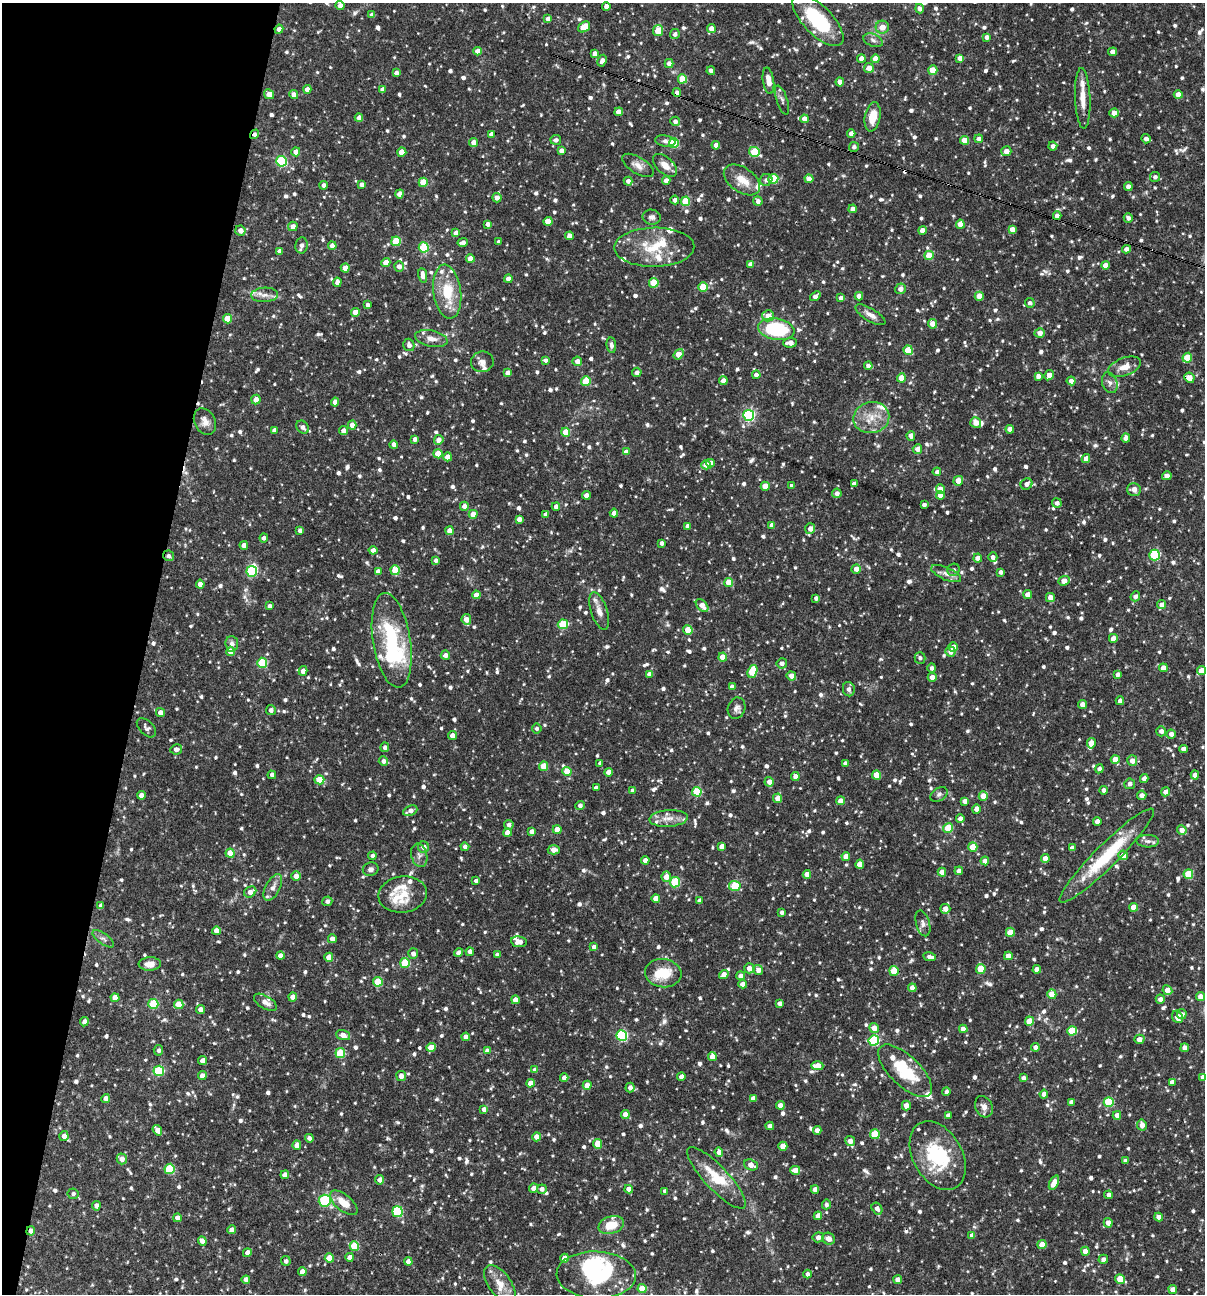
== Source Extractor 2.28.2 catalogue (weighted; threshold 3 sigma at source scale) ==
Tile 9 of 4 x 4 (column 1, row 3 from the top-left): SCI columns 251-1453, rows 1293-2584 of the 5188 x 5168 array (HDU 1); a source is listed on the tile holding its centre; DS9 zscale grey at full resolution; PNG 1207 x 1296 px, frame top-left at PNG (2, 3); each listed source drawn as its Kron ellipse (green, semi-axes under 4 px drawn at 4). Shown black and unused: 12% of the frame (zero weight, under 3 of 4 exposures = <1% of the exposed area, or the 3 px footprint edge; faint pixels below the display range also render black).
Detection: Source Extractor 2.28.2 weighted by HDU 2 'WHT'; one run over the whole footprint, this tile lists its part. Background 0.0835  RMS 0.0039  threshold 0.0176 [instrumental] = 3 sigma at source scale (4.5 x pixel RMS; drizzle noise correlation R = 1.50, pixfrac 1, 0.05/0.05 arcsec/px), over >= 5 px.
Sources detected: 1224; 2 inside a brighter object's white glare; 3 cosmic-ray / hot-pixel residue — neither listed nor drawn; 40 inside a brighter listed object's ellipse — not listed separately; of the other 1179, all 500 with FLUX_AUTO >= 1.18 (the completeness limit of this list) listed and drawn (679 fainter detections not listed), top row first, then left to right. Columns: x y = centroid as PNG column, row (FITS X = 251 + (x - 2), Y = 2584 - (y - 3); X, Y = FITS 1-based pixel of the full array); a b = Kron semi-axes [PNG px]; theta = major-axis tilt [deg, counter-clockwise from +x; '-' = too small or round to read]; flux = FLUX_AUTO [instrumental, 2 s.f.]
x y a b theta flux
340 5 5 4 - 2.4
606 6 4 4 - 2.2
919 9 5 4 - 1.5
372 15 4 4 - 2.1
548 19 4 4 - 2.5
818 20 33 14 -46 27
584 27 6 4 35 11
882 27 6 6 - 3.6
279 29 4 4 - 2
711 29 5 4 - 3
658 31 5 5 - 9
675 34 5 5 - 1.5
987 37 4 4 - 1.7
873 40 10 6 -24 1.4
477 51 4 4 - 3.1
1113 52 4 4 - 2.7
595 54 4 4 - 2.8
960 58 4 4 - 2.7
861 59 4 4 - 2.9
876 59 4 4 - 4.2
602 61 6 4 63 1.5
669 63 4 4 - 2.2
869 68 5 5 - 3.8
933 70 4 4 - 7
711 71 4 4 - 1.7
396 73 4 4 - 1.4
682 79 4 4 - 13
768 81 13 5 -82 3.7
840 82 4 4 - 2.9
307 89 4 4 - 2.4
383 89 4 4 - 1.9
677 93 4 4 - 1.7
269 94 5 4 - 4.1
294 95 4 4 - 2.4
1178 95 4 4 - 3.6
1083 98 30 7 -88 5.6
782 100 15 5 -71 1.4
619 112 4 4 - 3.2
1114 113 4 4 - 2.8
873 117 15 7 80 6.8
359 118 4 4 - 2.5
804 119 4 4 - 2.7
675 121 5 4 - 1.7
255 134 5 4 - 1.5
491 134 4 4 - 2
851 134 4 4 - 2.2
979 139 4 4 - 2
1146 139 5 4 - 1.4
556 140 5 5 - 1.4
965 140 4 4 - 6.9
665 141 10 5 -9 1.3
474 142 4 4 - 3
674 143 5 5 - 18
716 145 4 4 - 2.6
1053 146 4 4 - 1.5
854 147 5 5 - 1.2
561 151 4 4 - 2.1
1006 151 5 5 - 2.9
296 152 4 4 - 2.7
402 152 4 4 - 5.3
754 152 5 5 - 17
281 161 5 5 - 36
638 165 18 8 -31 2.8
665 165 14 8 -42 4
1155 177 5 5 - 1.2
773 179 5 5 - 16
809 179 4 4 - 3.2
666 180 4 4 - 1.9
742 180 20 12 -35 6.4
766 180 6 6 - 1.3
628 181 4 4 - 2
423 182 4 4 - 10
362 184 4 4 - 1.9
324 185 4 4 - 1.5
1128 186 4 4 - 2
399 194 4 4 - 2.8
497 198 5 4 - 2.5
675 200 4 4 - 1.7
686 201 5 4 - 12
758 201 5 4 - 1.8
853 209 4 4 - 2.4
1057 216 4 4 - 1.9
652 217 9 7 -10 1.5
1128 218 5 4 - 1.2
548 221 4 4 - 6.2
488 224 4 4 - 1.8
960 224 4 4 - 4.1
293 226 5 4 - 2.6
1012 229 4 4 - 2.6
922 230 4 4 - 3
240 231 5 5 - 2.5
456 233 4 4 - 2.5
569 236 4 4 - 3
396 241 5 5 - 16
463 242 5 4 - 1.6
499 242 4 4 - 1.8
302 245 8 6 81 1.6
332 246 4 4 - 2.5
424 247 5 5 - 22
654 247 40 19 1 14
1126 249 4 4 - 2.2
280 251 4 4 - 2.2
929 255 4 4 - 6.9
470 259 4 4 - 3.5
386 262 4 4 - 5.1
750 264 4 4 - 2.4
1105 265 4 4 - 3.3
399 266 5 5 - 2.1
345 268 4 4 - 3.7
423 275 7 4 -80 3.2
508 279 4 4 - 2.6
337 282 5 4 - 2
654 283 5 4 - 12
703 287 5 4 - 12
900 289 5 5 - 2.9
447 292 27 14 -82 13
265 295 13 7 2 2.5
815 296 6 4 39 1.8
859 296 4 4 - 3.1
979 296 4 4 - 5.6
841 298 4 4 - 2
1030 303 5 5 - 1.3
367 305 4 3 - 1.2
355 312 4 4 - 4.5
870 315 17 6 -31 2.9
768 316 6 5 - 3.4
227 319 4 4 - 7
932 324 5 4 - 3.6
776 329 18 10 -10 30
1040 333 5 4 - 2.7
431 339 16 8 -12 3.4
790 343 7 4 4 3.6
409 345 6 5 - 1.6
611 345 7 5 -83 1.2
908 350 5 4 - 11
679 354 6 4 51 5.6
1187 358 5 4 - 9.7
545 360 4 4 - 1.2
577 361 5 4 - 2.5
482 362 11 10 - 2.2
868 366 4 4 - 2
1124 367 17 9 21 4.3
637 372 5 4 - 1.6
507 373 4 4 - 2.1
756 375 4 4 - 1.7
1049 375 5 4 - 3.1
1038 376 4 4 - 1.6
901 378 4 4 - 5.5
1189 378 5 5 - 3.3
586 381 5 4 - 12
723 381 4 4 - 3.3
1071 381 4 4 - 2.3
1110 383 11 7 -70 1.8
256 400 5 4 - 2.8
335 402 4 4 - 2.7
749 415 5 5 - 49
871 418 18 15 13 7.2
205 422 14 10 -61 3
976 423 6 5 - 3.2
352 425 4 4 - 2.9
303 427 7 5 -49 1.7
1010 429 4 4 - 2.7
274 430 4 4 - 1.7
343 431 4 4 - 2.6
566 432 4 4 - 7.8
911 436 5 4 - 2.3
1126 438 4 4 - 2.6
415 439 4 4 - 1.5
439 440 5 4 - 2.6
394 445 4 4 - 2
917 449 5 4 - 2.5
626 452 4 4 - 2.3
438 454 4 4 - 6.4
448 457 4 4 - 3.6
1086 459 4 4 - 2.8
710 463 4 4 - 2.5
706 465 4 4 - 3.5
937 472 4 4 - 1.3
1167 476 5 4 - 2.7
958 481 5 4 - 3.7
854 484 4 4 - 2.6
1026 484 6 5 - 2.2
765 486 4 4 - 4.8
792 486 4 4 - 1.5
940 489 4 4 - 3.2
1134 489 7 6 - 2.5
837 493 5 4 - 1.8
586 495 4 4 - 2.5
940 495 4 4 - 3
1057 503 5 4 - 1.5
924 505 4 4 - 1.3
464 506 4 4 - 2.6
556 506 4 4 - 2.2
614 513 4 4 - 2.4
473 514 4 4 - 5.1
546 514 4 4 - 1.5
519 519 4 4 - 1.9
772 525 4 4 - 2.7
688 526 4 4 - 2.5
810 529 5 5 - 2.5
300 530 4 4 - 1.5
450 531 4 4 - 3.5
264 538 4 4 - 1.5
661 543 4 3 - 1.3
244 545 4 4 - 2.6
373 550 4 4 - 2.2
1155 555 5 5 - 24
168 556 5 5 - 1.5
993 557 5 4 - 1.5
978 558 4 4 - 3.1
436 560 4 3 - 1.3
856 569 4 4 - 2.5
395 570 5 4 - 9.8
954 570 6 6 - 1.2
252 571 5 5 - 29
378 572 4 4 - 2.5
1001 572 4 3 - 1.3
946 574 16 6 -24 2.3
1064 581 6 4 21 3.8
729 582 4 4 - 9.5
200 584 4 4 - 2.9
1027 594 4 4 - 2.7
476 595 4 4 - 2.8
1135 596 5 4 - 1.5
1050 597 4 4 - 2.8
816 598 4 4 - 1.2
702 605 7 5 -47 3.4
1162 605 4 4 - 2.5
269 606 4 4 - 1.5
599 611 20 8 -72 3.2
466 619 5 4 - 3.5
563 624 5 5 - 14
688 630 5 4 - 7.6
1113 638 4 4 - 2.6
392 640 48 19 -81 32
232 644 8 6 -87 1.9
953 647 5 4 - 3.2
231 651 4 4 - 4.6
951 652 5 5 - 2.6
445 655 4 4 - 1.6
723 657 4 4 - 4.5
920 658 5 5 - 1.2
262 663 5 5 - 20
782 663 5 5 - 1.8
932 668 5 4 - 1.2
1163 668 4 4 - 3
303 671 5 4 - 2.8
752 671 7 4 72 13
1201 671 5 4 - 5.2
649 674 4 4 - 2.1
1118 674 4 4 - 1.6
791 676 5 4 - 2.8
932 677 4 4 - 2.8
732 687 4 4 - 1.8
849 689 7 6 - 1.6
1120 701 4 4 - 2
1083 705 4 4 - 3.3
737 708 11 8 71 1.8
271 710 5 5 - 1.6
160 712 4 4 - 2.7
146 728 12 7 -46 1.3
537 729 5 5 - 1.2
1161 731 5 5 - 1.9
1171 734 4 4 - 2.2
452 735 4 4 - 3
1091 743 5 4 - 3.1
385 747 5 4 - 1.3
176 749 6 5 - 2.1
1183 749 4 4 - 2.3
1115 759 4 4 - 4.6
383 761 5 4 - 1.9
1132 761 5 5 - 2.7
600 763 4 4 - 1.2
845 763 4 4 - 1.6
543 766 4 4 - 8.5
1099 769 4 4 - 1.8
567 772 5 4 - 7.6
609 772 4 4 - 3.1
272 775 4 4 - 1.8
876 775 4 4 - 6.5
1195 775 4 4 - 2.8
795 776 4 4 - 2.2
1144 779 4 4 - 2.2
319 780 5 4 - 8.1
769 782 5 4 - 2.5
1130 784 5 5 - 1.6
596 788 4 4 - 2.4
632 790 4 4 - 1.6
1104 790 4 4 - 1.2
697 792 5 4 - 18
1166 792 4 4 - 2.5
939 794 9 6 33 1.2
141 795 4 4 - 2.8
1142 795 5 4 - 2
983 796 5 4 - 4.7
778 798 5 4 - 3.4
840 801 4 4 - 3.4
965 801 4 4 - 2.3
580 805 4 4 - 1.4
976 809 4 4 - 2.7
410 811 7 5 24 2.2
669 818 19 8 4 4
960 818 4 4 - 1.7
1097 821 4 4 - 2.3
509 825 5 4 - 1.5
948 828 5 4 - 11
557 830 4 4 - 5.3
1182 830 5 4 - 2.8
532 832 4 4 - 2.4
507 833 4 4 - 3.6
1148 841 11 6 -1 1.6
722 846 4 4 - 2.7
424 847 6 5 - 2.8
465 847 4 4 - 1.3
973 847 4 4 - 7.9
1072 848 4 4 - 2.2
554 850 6 4 -1 3.1
230 853 4 4 - 5.6
419 855 12 8 -76 2
1107 855 65 11 45 25
1123 855 5 4 - 4.1
372 856 4 4 - 1.4
846 856 4 4 - 3.2
1045 859 4 4 - 3.2
645 860 4 4 - 2.5
985 861 4 4 - 2.8
860 864 4 4 - 4.2
371 869 8 7 - 1.4
959 871 4 4 - 2.3
942 872 4 4 - 3.6
807 874 4 4 - 3.1
1188 874 5 4 - 11
296 876 5 4 - 3.1
666 877 5 5 - 3.5
476 881 4 4 - 1.4
675 882 5 5 - 18
735 886 6 5 - 16
273 887 14 7 62 2.5
250 892 6 5 - 2.5
403 895 24 18 8 8.3
656 898 4 4 - 3.6
327 901 5 5 - 1.6
700 901 4 4 - 2.4
101 906 4 4 - 1.4
1134 907 4 4 - 6.1
945 909 5 5 - 2.3
782 912 4 4 - 1.4
923 923 13 7 -75 1.6
216 931 4 4 - 3.6
1010 932 4 4 - 7.2
103 939 13 5 -36 1.4
332 939 4 4 - 2.6
519 942 8 5 -9 2.8
594 947 4 4 - 2
470 952 4 4 - 2.3
459 953 4 4 - 2.1
413 954 5 5 - 1.8
497 955 4 4 - 1.6
280 956 4 4 - 2.9
1008 956 4 4 - 3.2
329 957 4 4 - 5.5
930 957 6 3 -9 1.5
405 963 5 5 - 18
150 964 11 7 3 3.1
749 968 5 5 - 2.9
981 969 5 4 - 11
1037 969 4 4 - 2.6
758 970 5 4 - 2.5
894 971 5 4 - 8.5
663 973 18 14 -6 10
724 974 5 4 - 2.7
740 976 4 4 - 2.4
378 982 5 4 - 12
742 984 4 4 - 2.6
912 988 4 4 - 3.4
1167 990 5 4 - 3.3
1052 994 5 4 - 6.1
293 997 4 4 - 3.8
1201 997 4 4 - 3.3
115 998 4 4 - 4.3
1160 999 4 4 - 1.8
515 1000 4 4 - 3
265 1002 13 6 -31 2.1
779 1003 4 4 - 1.7
153 1004 5 5 - 22
179 1004 4 4 - 7.2
200 1009 4 4 - 2.3
1182 1014 5 5 - 1.4
1177 1017 6 5 - 3.4
1029 1021 4 4 - 6.7
84 1022 5 4 - 1.7
874 1028 5 4 - 3.2
963 1029 4 4 - 2.6
1072 1031 5 5 - 14
343 1035 7 5 -19 3.2
622 1036 5 5 - 40
466 1037 4 4 - 3.2
1139 1039 5 4 - 2.8
874 1040 5 5 - 28
431 1047 5 4 - 4.7
1035 1047 4 4 - 2.4
1185 1048 4 4 - 3
158 1050 5 4 - 1.2
487 1051 4 4 - 2.4
340 1053 5 5 - 17
712 1057 4 4 - 3.8
203 1061 4 4 - 2.8
817 1066 6 4 0 5
535 1070 4 4 - 2.6
159 1071 5 5 - 28
905 1071 34 15 -44 18
202 1076 4 4 - 2.8
401 1076 5 5 - 2.9
681 1077 4 4 - 2.1
1203 1077 4 4 - 2.3
564 1078 4 4 - 2.5
1023 1078 4 4 - 1.7
1172 1082 4 4 - 2.7
530 1083 4 4 - 3.1
587 1085 4 4 - 3.3
630 1088 5 4 - 1.8
946 1092 4 4 - 1.2
1044 1094 4 4 - 2.6
106 1098 4 4 - 2.7
753 1098 4 4 - 2.6
1071 1102 4 4 - 2
1109 1102 5 5 - 19
780 1105 4 4 - 3.1
906 1105 5 4 - 2.6
984 1107 11 8 -63 2.3
484 1109 4 4 - 2.1
625 1114 4 4 - 4
948 1115 4 4 - 2.1
1117 1115 4 4 - 2.4
1142 1125 5 5 - 2.7
770 1126 4 4 - 2.5
157 1130 5 4 - 2.9
817 1130 4 4 - 2.6
875 1134 5 5 - 13
64 1136 5 4 - 2.6
536 1137 4 4 - 3
309 1138 4 4 - 1.4
850 1141 5 5 - 2.9
598 1144 5 4 - 7.3
297 1145 5 4 - 2.7
783 1146 4 4 - 5
719 1152 4 4 - 2.4
938 1156 37 24 -61 27
122 1159 5 5 - 2.6
1125 1161 4 4 - 1.4
751 1165 7 5 -19 3.3
169 1169 5 5 - 19
795 1170 5 4 - 3
285 1175 4 4 - 2.5
716 1178 41 12 -47 12
380 1180 4 4 - 2.7
1054 1183 7 4 64 5
533 1188 4 4 - 2.6
542 1189 5 4 - 1.7
629 1189 4 4 - 2.8
815 1189 4 4 - 2.3
665 1191 4 4 - 1.3
73 1194 5 5 - 1.2
1109 1195 4 4 - 1.7
325 1201 6 6 - 33
344 1203 16 8 -40 5.9
826 1204 5 4 - 1.2
96 1206 5 4 - 1.9
877 1208 6 5 - 1.7
397 1212 5 5 - 28
818 1216 4 4 - 3.5
1159 1217 4 4 - 3
177 1218 4 4 - 2.5
1108 1223 5 4 - 2.7
611 1225 13 8 18 7.1
232 1230 4 4 - 2.5
31 1231 5 4 - 2.1
972 1235 4 4 - 2.5
818 1237 6 5 - 2.4
828 1239 6 5 - 2.5
202 1241 5 4 - 2.8
1042 1245 4 4 - 5.1
354 1246 5 4 - 13
1085 1251 4 4 - 3.4
247 1253 4 4 - 2.2
350 1257 4 4 - 2.4
329 1258 4 4 - 6.9
565 1258 4 4 - 4.3
1103 1259 5 4 - 1.6
286 1261 5 4 - 1.4
408 1262 4 4 - 2.7
302 1271 4 4 - 2.6
807 1274 4 4 - 1.5
596 1275 40 23 -2 37
1120 1279 5 4 - 9
246 1280 4 4 - 2.8
898 1280 4 4 - 2.9
500 1284 21 11 -54 5.5
642 1289 4 4 - 6.4
1173 1289 4 4 - 2.5
Overlapping masked pixels (flux is a lower limit): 8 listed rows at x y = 677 93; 255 134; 1057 216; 1126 249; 1189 378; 168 556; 1107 855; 31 1231
Isophote crosses this tile's border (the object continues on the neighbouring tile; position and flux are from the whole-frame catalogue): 3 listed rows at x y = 1203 1077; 596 1275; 1120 1279